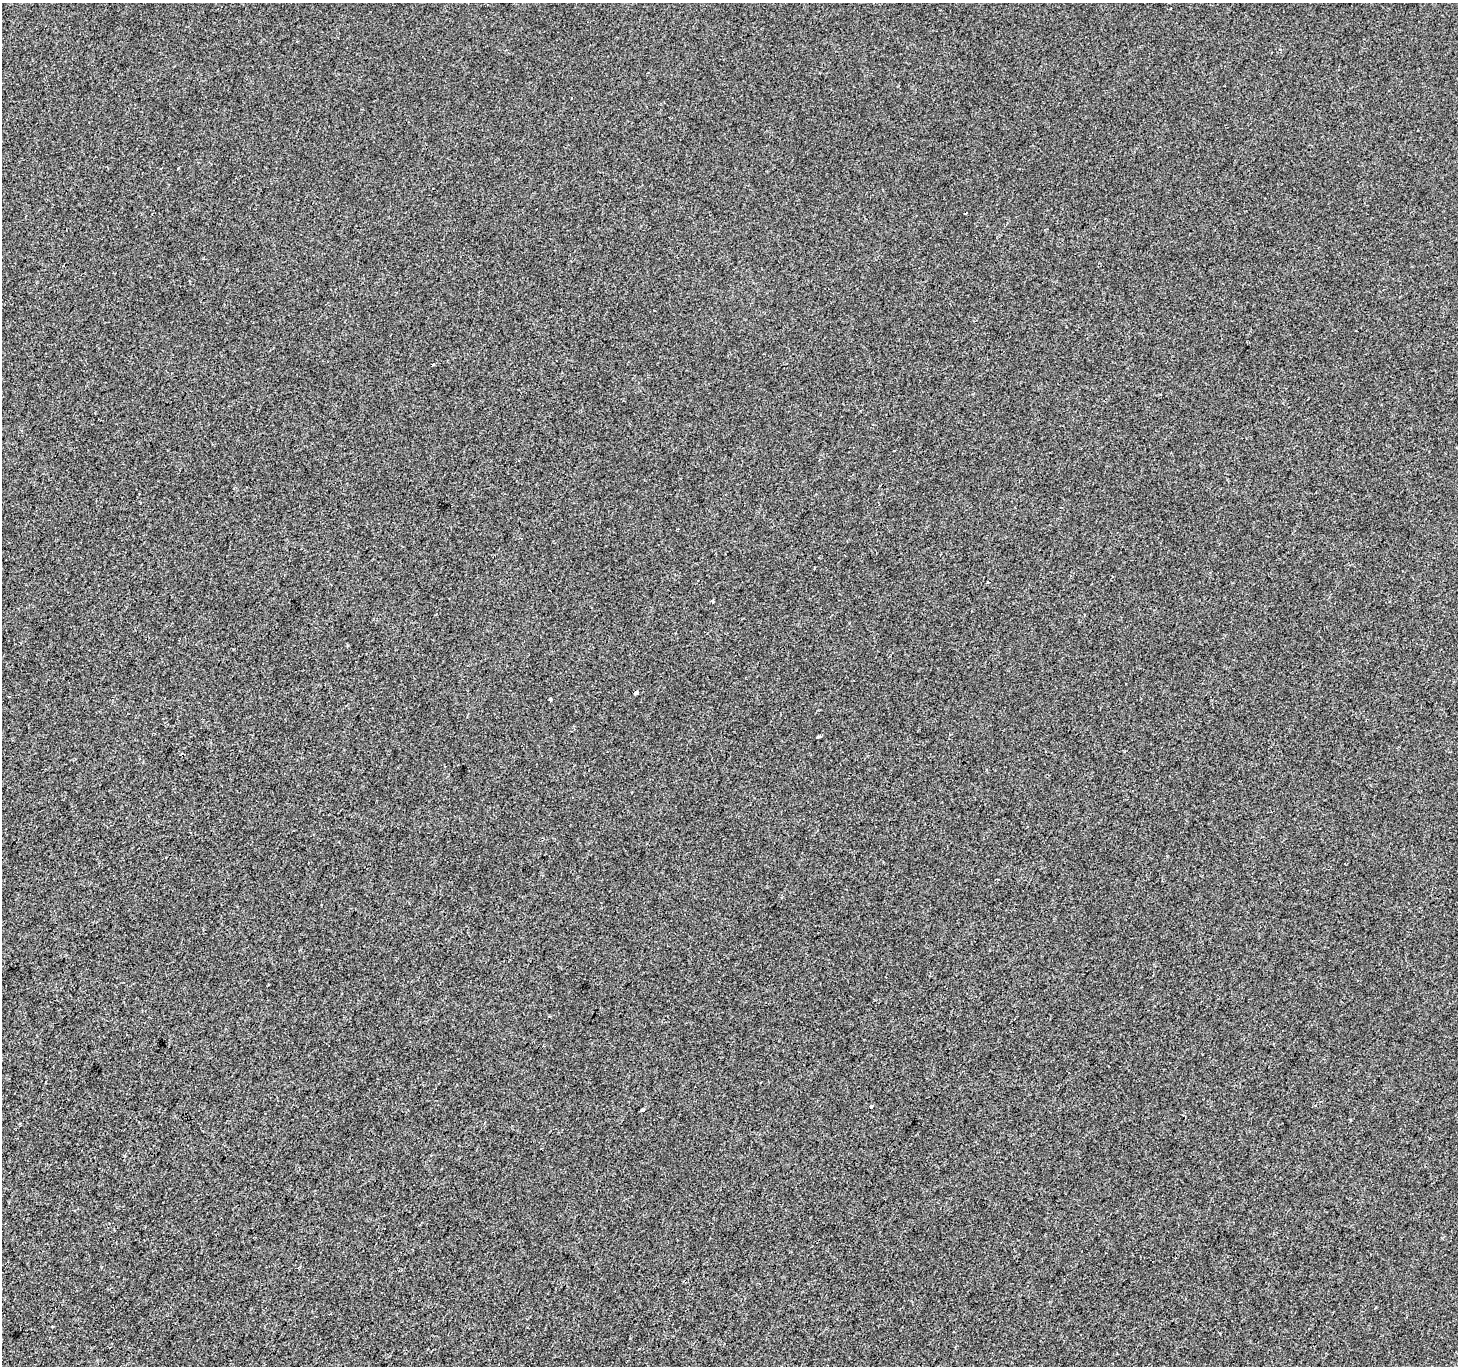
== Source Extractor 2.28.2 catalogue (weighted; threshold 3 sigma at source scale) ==
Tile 7 of 4 x 4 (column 3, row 2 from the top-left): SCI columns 2917-4372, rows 2989-4352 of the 5827 x 5910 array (HDU 1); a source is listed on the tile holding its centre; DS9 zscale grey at full resolution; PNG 1460 x 1368 px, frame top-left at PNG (2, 3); no overlay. Shown black and unused: <1% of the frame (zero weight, under 2 of 3 exposures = <1% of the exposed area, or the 3 px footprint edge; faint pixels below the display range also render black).
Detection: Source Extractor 2.28.2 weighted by HDU 2 'WHT'; one run over the whole footprint, this tile lists its part. Background 5.71e-05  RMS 0.0042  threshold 0.0188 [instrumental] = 3 sigma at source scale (4.5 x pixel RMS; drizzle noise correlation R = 1.50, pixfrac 1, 0.0396/0.0396 arcsec/px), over >= 5 px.
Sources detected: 10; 1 cosmic-ray / hot-pixel residue — not listed; the other 9 listed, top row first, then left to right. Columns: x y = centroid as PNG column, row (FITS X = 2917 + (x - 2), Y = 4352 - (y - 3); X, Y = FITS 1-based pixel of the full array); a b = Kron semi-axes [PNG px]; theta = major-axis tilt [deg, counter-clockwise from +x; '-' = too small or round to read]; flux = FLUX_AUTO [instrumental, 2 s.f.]
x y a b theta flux
965 214 3 2 - 0.66
433 365 3 3 - 3.2
713 601 4 3 - 0.83
636 692 4 3 - 1.5
550 699 3 3 - 2.1
819 737 4 3 - 1.1
871 1107 4 3 - 3.8
643 1109 3 3 - 2.7
52 1326 3 2 - 0.59